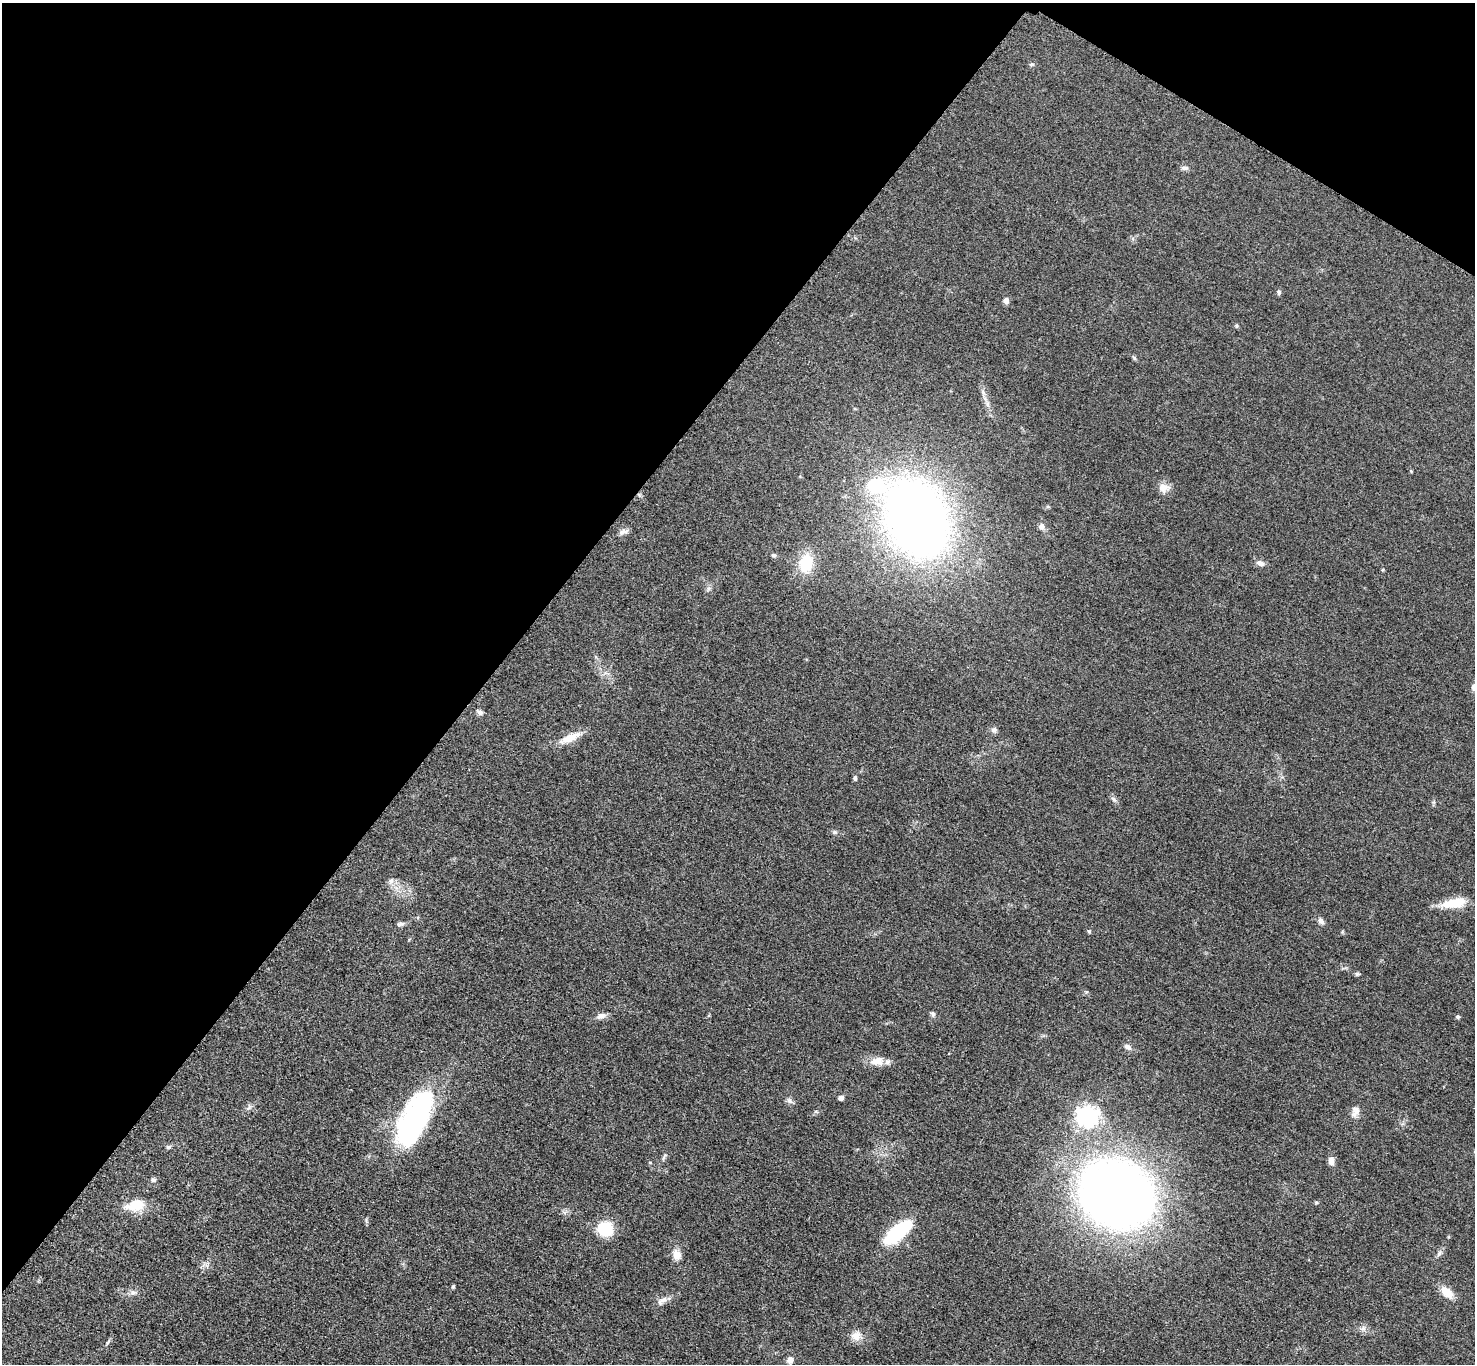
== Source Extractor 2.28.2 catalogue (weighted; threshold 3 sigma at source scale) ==
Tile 2 of 4 x 4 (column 2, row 1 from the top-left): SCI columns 1485-2957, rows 4251-5612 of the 5911 x 5916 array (HDU 1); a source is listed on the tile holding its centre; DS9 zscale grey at full resolution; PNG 1477 x 1366 px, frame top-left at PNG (2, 3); no overlay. Shown black and unused: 36% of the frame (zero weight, under 3 of 5 exposures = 1% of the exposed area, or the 3 px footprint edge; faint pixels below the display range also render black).
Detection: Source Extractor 2.28.2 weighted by HDU 2 'WHT'; one run over the whole footprint, this tile lists its part. Background 0.0533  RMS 0.0058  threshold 0.0262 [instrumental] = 3 sigma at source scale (4.5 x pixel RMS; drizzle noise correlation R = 1.50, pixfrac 1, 0.05/0.05 arcsec/px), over >= 5 px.
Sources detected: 59; all 59 listed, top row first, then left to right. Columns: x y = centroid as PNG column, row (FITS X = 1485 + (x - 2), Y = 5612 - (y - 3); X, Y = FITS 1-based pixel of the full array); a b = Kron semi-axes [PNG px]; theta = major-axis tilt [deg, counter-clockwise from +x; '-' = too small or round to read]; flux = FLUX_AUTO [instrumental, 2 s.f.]
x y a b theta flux
1031 64 7 4 19 0.87
1185 168 10 5 -4 1.8
1279 292 7 5 -81 1.1
1006 301 7 6 - 2.6
1236 326 6 5 - 0.8
1134 358 6 5 - 0.91
987 404 7 5 -90 1.5
877 485 30 21 -3 32
1164 487 15 12 0 4.6
917 519 50 36 -67 680
1041 526 9 7 -83 2.2
623 532 13 6 21 2.6
773 555 5 5 - 1.3
806 563 26 17 83 17
1260 563 10 7 -19 3
1382 570 4 4 - 0.72
708 588 8 6 20 1.5
1474 687 10 8 -88 3.1
480 712 11 6 -35 1.7
994 730 8 7 - 1.7
570 738 31 9 25 9.2
855 778 6 5 - 0.96
1114 799 10 5 -49 1.6
835 832 7 5 -20 1.2
391 881 9 5 61 1.9
1453 903 30 11 10 14
1321 921 11 6 -56 2
400 924 11 5 5 1.6
1089 931 5 5 - 0.75
1357 974 5 5 - 1
933 1014 7 6 - 1.3
601 1016 12 8 18 3.1
1458 1016 5 4 - 1.2
1128 1047 11 7 -33 2.3
877 1061 19 12 4 7.3
841 1097 4 4 - 3.2
789 1101 10 6 -44 1.8
816 1111 6 4 -2 0.78
1356 1112 16 9 -64 3.9
1087 1116 8 7 - 320
415 1118 61 24 64 120
168 1147 7 5 15 1.1
664 1157 12 3 65 1.1
1331 1161 10 6 -78 4.1
153 1180 7 6 - 1.3
1117 1194 56 48 -26 600
1316 1202 5 5 - 0.84
136 1205 21 12 17 13
605 1229 12 11 - 25
897 1232 29 12 41 41
1439 1253 9 6 50 1.7
677 1255 14 10 -74 4.8
453 1287 5 4 - 0.79
133 1292 8 7 - 2
1447 1292 16 9 -43 7.9
663 1300 15 7 26 3.5
1363 1329 7 6 - 1.8
856 1336 14 12 -12 5.2
790 1360 8 7 - 2.7
Isophote crosses this tile's border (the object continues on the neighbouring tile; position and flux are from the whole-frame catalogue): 1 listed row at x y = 1474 687